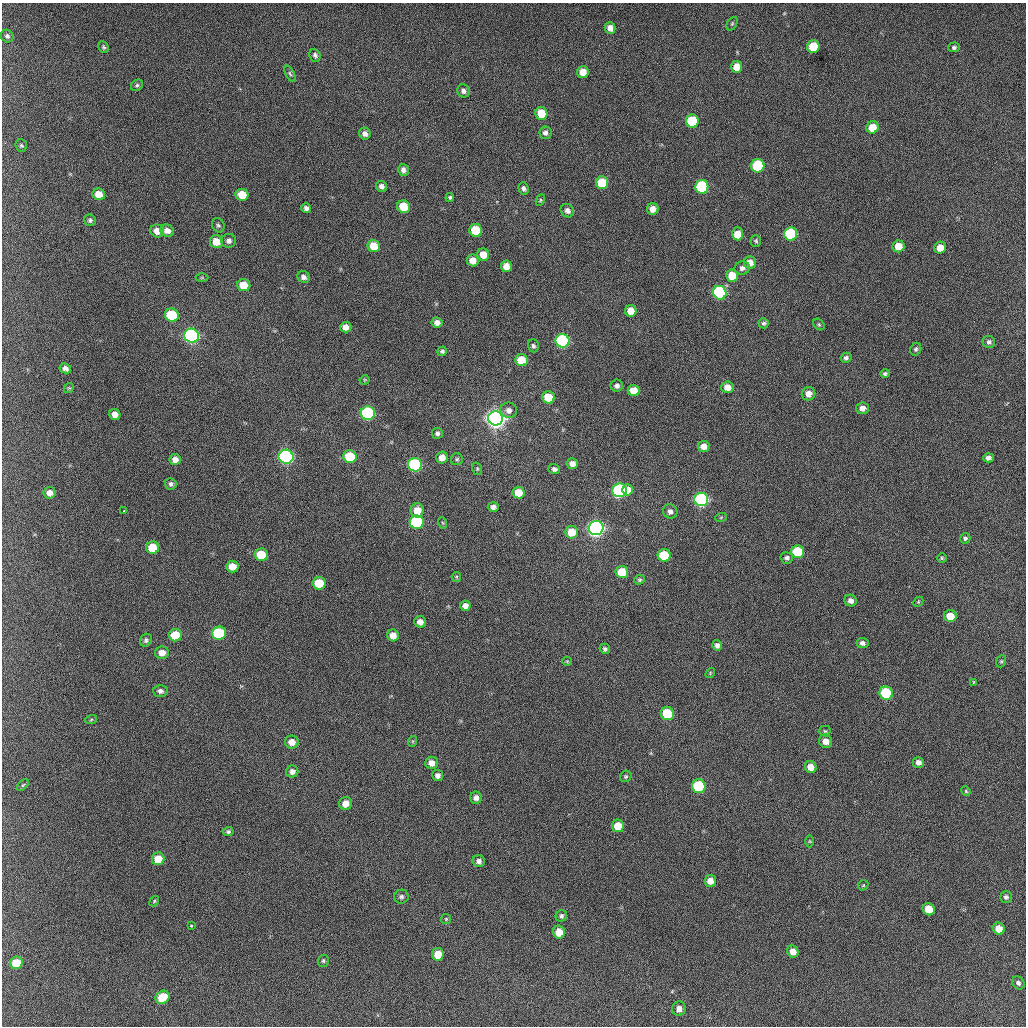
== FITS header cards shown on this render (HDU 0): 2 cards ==
NAXIS1  =                 1024 / length of data axis 1
NAXIS2  =                 1024 / length of data axis 2

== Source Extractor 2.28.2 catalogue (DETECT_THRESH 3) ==
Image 1024 x 1024 px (HDU 0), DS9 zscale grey, 1 PNG px = 1 image px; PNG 1028 x 1028 px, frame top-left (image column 1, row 1024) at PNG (2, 3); each listed source drawn as its Kron ellipse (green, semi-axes under 4 px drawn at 4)
Background 427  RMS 11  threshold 34.3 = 3 sigma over >= 5 px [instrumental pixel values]
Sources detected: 181; all 181 listed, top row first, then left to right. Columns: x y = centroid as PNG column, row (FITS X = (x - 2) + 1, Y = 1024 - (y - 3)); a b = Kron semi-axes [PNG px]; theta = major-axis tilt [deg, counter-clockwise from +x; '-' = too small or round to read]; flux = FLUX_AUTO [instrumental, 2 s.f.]
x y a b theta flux
732 24 7 5 63 1300
610 28 5 5 - 5000
7 36 6 6 - 2200
103 47 6 5 - 1300
813 47 6 6 - 26000
954 47 6 5 - 1700
315 55 6 5 - 2200
737 67 6 5 - 9500
583 72 6 5 - 9500
290 74 8 4 -63 1400
137 85 6 5 - 1500
463 91 7 6 - 2500
541 113 6 6 - 16000
692 121 6 6 - 40000
872 127 6 6 - 14000
545 133 6 6 - 2800
365 134 6 5 - 3600
21 146 6 5 - 1300
758 166 7 6 - 63000
403 170 6 5 - 3200
602 183 6 6 - 26000
381 186 6 5 - 3300
702 187 7 6 - 76000
523 188 6 5 - 2200
99 194 6 5 - 11000
242 195 6 6 - 17000
450 197 4 4 - 1200
540 200 6 4 63 980
404 207 6 6 - 23000
306 208 5 4 - 2500
653 209 6 6 - 6200
567 211 7 6 - 3300
90 220 6 5 - 1700
218 225 7 6 - 1700
476 230 6 6 - 32000
157 231 7 6 - 8200
167 231 7 6 - 4700
737 234 6 5 - 18000
791 234 6 6 - 67000
229 241 7 7 - 2900
756 241 6 5 - 1500
216 242 6 6 - 12000
374 246 6 6 - 16000
898 246 6 6 - 12000
940 248 6 5 - 8000
483 255 6 6 - 12000
473 260 6 6 - 8300
750 262 6 6 - 7400
506 266 6 5 - 7400
742 268 7 6 - 2800
732 276 6 6 - 18000
304 277 6 5 - 3000
202 278 6 4 0 1000
244 285 6 6 - 17000
720 293 7 6 - 140000
631 311 6 6 - 11000
172 315 7 6 - 41000
437 323 5 5 - 4200
764 323 5 5 - 1600
819 324 6 4 -48 1200
346 327 5 5 - 5500
192 336 7 7 - 240000
562 341 7 6 - 170000
989 342 6 6 - 2200
533 346 6 5 - 1800
916 349 6 5 - 1700
442 351 5 4 - 1700
846 358 5 4 - 2000
521 360 6 6 - 19000
65 368 6 5 - 3200
885 373 5 4 - 1400
365 380 5 4 - 790
617 386 6 6 - 2700
727 387 6 5 - 7100
69 388 5 4 - 970
634 390 6 5 - 13000
809 394 7 6 - 5800
548 397 6 6 - 21000
862 408 6 6 - 4500
509 410 8 7 - 4300
368 413 7 7 - 140000
115 414 6 5 - 5500
495 418 7 7 - 740000
437 433 5 5 - 2100
704 446 6 5 - 6700
286 457 7 7 - 220000
350 457 7 6 - 33000
442 458 6 5 - 7100
988 458 5 4 - 2900
175 459 5 5 - 4900
457 459 6 6 - 1400
572 464 5 5 - 5600
415 465 7 6 - 120000
477 469 6 4 -71 1100
554 469 6 5 - 2500
171 484 6 5 - 2200
620 490 7 7 - 180000
627 490 5 5 - 11000
519 492 6 6 - 13000
50 493 6 5 - 5500
701 499 7 6 - 210000
493 507 5 5 - 2900
417 510 7 6 - 11000
124 511 3 3 - 990
670 511 7 7 - 3500
721 517 6 4 20 800
417 522 7 6 - 84000
443 523 6 4 -70 790
596 528 7 7 - 430000
572 532 6 6 - 17000
965 538 5 5 - 1700
153 547 6 6 - 19000
798 552 6 6 - 43000
261 555 6 6 - 23000
664 555 6 6 - 38000
787 558 6 5 - 2200
942 558 5 5 - 1100
233 566 6 6 - 9400
622 572 6 6 - 21000
456 577 5 4 - 880
639 580 5 4 - 1300
319 583 6 6 - 23000
851 601 6 5 - 3500
918 602 6 4 45 890
465 606 5 5 - 4600
950 616 6 6 - 13000
420 622 6 6 - 4800
219 633 7 6 - 55000
175 635 6 6 - 22000
393 635 6 6 - 7200
146 640 6 5 - 2000
862 643 6 5 - 3000
717 645 5 5 - 2900
605 649 5 5 - 1800
162 653 7 6 - 6400
567 661 5 4 - 820
1001 661 6 5 - 1100
710 673 5 4 - 920
974 682 4 3 - 790
160 691 7 6 - 2700
886 693 7 6 - 62000
667 714 7 6 - 44000
91 720 6 4 20 950
825 731 5 5 - 1200
413 741 5 3 - 810
826 741 7 6 - 5900
292 742 7 6 - 7100
918 762 6 5 - 3600
431 763 6 6 - 5500
811 767 6 5 - 8200
292 771 6 6 - 3500
438 775 5 5 - 3000
626 776 6 5 - 1400
23 785 7 4 44 1300
699 786 7 6 - 69000
966 791 5 4 - 950
476 798 6 6 - 3600
345 803 7 6 - 6900
618 826 6 6 - 14000
228 832 5 4 - 1600
810 841 6 4 -89 970
158 859 6 6 - 14000
479 861 6 6 - 2900
710 881 6 6 - 6100
863 885 5 4 - 930
401 897 7 7 - 2100
1006 897 6 6 - 2100
154 901 5 4 - 970
929 909 6 6 - 15000
561 916 6 5 - 1700
446 919 5 5 - 910
191 926 3 3 - 1900
999 929 6 5 - 10000
559 932 6 6 - 10000
793 951 6 5 - 6100
438 954 6 6 - 12000
323 961 6 5 - 1400
16 963 6 6 - 16000
1018 983 7 5 -48 2200
162 997 7 6 - 23000
679 1009 7 6 - 4700